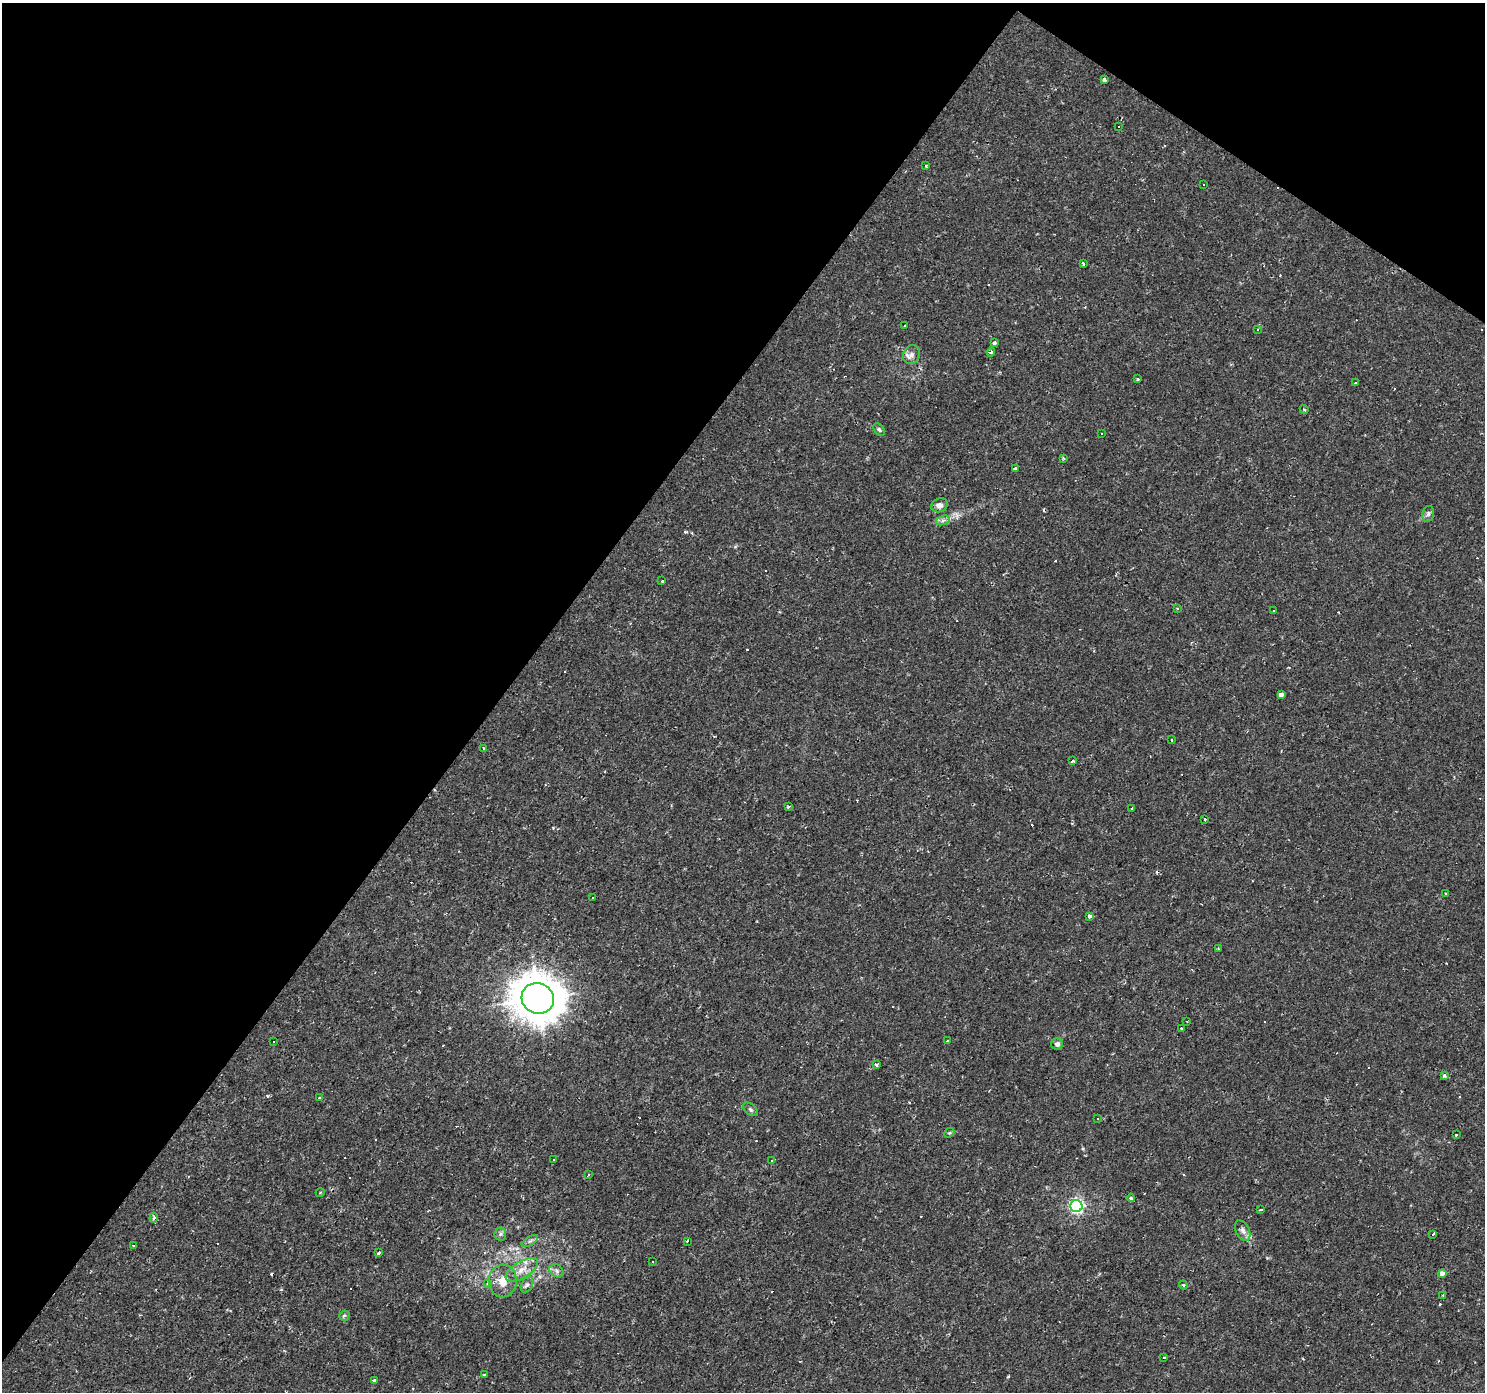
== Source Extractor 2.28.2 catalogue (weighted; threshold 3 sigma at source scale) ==
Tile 2 of 4 x 4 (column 2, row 1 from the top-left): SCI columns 1486-2968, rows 4417-5806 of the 5934 x 5985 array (HDU 1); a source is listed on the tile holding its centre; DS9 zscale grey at full resolution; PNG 1487 x 1394 px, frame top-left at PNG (2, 3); each listed source drawn as its Kron ellipse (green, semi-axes under 4 px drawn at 4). Shown black and unused: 37% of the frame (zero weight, under 2 of 3 exposures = <1% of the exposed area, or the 3 px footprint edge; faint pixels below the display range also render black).
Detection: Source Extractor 2.28.2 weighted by HDU 2 'WHT'; one run over the whole footprint, this tile lists its part. Background 0.00108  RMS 0.0015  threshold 0.00681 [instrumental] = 3 sigma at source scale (4.5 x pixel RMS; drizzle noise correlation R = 1.50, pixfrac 1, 0.0396/0.0396 arcsec/px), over >= 5 px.
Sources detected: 116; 41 cosmic-ray / hot-pixel residue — neither listed nor drawn; the other 75 listed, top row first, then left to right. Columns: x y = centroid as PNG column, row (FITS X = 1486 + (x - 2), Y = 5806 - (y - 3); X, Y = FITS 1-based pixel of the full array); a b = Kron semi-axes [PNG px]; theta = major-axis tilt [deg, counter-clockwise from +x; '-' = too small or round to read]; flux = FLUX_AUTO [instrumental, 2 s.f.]
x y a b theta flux
1104 79 3 3 - 0.33
1119 127 3 3 - 0.2
926 166 3 3 - 0.15
1203 185 3 3 - 0.19
1084 263 3 3 - 0.27
905 325 3 3 - 0.27
1257 329 3 3 - 0.53
994 343 4 3 - 0.59
991 352 4 3 - 0.3
912 354 10 8 65 0.8
1138 379 4 3 - 0.22
1356 383 3 3 - 5.9
1304 409 4 3 - 0.18
879 430 7 5 -49 0.27
1101 433 3 3 - 0.31
1063 458 3 3 - 0.22
1015 469 3 3 - 0.4
940 505 8 7 - 0.77
1428 514 8 6 77 0.38
943 520 7 4 19 0.41
662 581 4 2 - 0.19
1177 608 3 3 - 0.21
1273 611 3 3 - 0.78
1281 695 4 3 - 3
1171 739 3 2 - 0.15
484 748 3 3 - 2.1
1072 761 3 3 - 0.97
788 807 3 3 - 0.2
1131 809 3 2 - 0.14
1205 819 3 3 - 0.29
1446 893 3 2 - 0.14
593 897 2 2 - 0.14
1090 916 4 3 - 0.49
1218 949 3 2 - 0.14
538 998 16 15 - 390
1187 1021 3 2 - 0.15
1182 1028 3 3 - 0.22
274 1041 3 2 - 0.2
947 1041 3 2 - 0.21
1057 1044 6 5 - 0.58
876 1065 3 3 - 0.63
1444 1076 4 3 - 0.42
320 1098 3 3 - 0.82
751 1109 8 5 -37 0.35
1097 1118 3 3 - 0.77
949 1133 5 4 - 0.19
1456 1135 3 3 - 0.5
554 1160 3 2 - 0.12
771 1161 3 3 - 0.26
589 1174 3 3 - 0.37
320 1193 4 3 - 0.12
1131 1198 4 4 - 0.21
1076 1206 6 6 - 30
1260 1210 3 3 - 0.31
154 1218 5 4 - 0.3
1243 1231 11 6 -63 0.69
500 1234 6 6 - 0.37
1433 1234 3 3 - 0.87
530 1241 9 3 31 0.35
687 1241 3 3 - 2.1
133 1245 3 3 - 0.37
378 1253 3 3 - 1.2
652 1262 3 2 - 0.21
522 1270 18 8 32 1.7
557 1271 7 6 - 0.45
1442 1274 4 4 - 1
503 1281 16 14 87 2.3
487 1284 3 3 - 0.63
527 1285 8 5 62 0.47
1183 1285 4 3 - 0.2
1443 1295 4 3 - 0.14
344 1316 5 5 - 0.37
1164 1358 3 3 - 0.59
484 1375 3 3 - 3.9
374 1380 3 3 - 2.1
Unlisted compact peaks at least as high as the median listed source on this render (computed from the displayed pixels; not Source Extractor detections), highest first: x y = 1008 1376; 686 532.